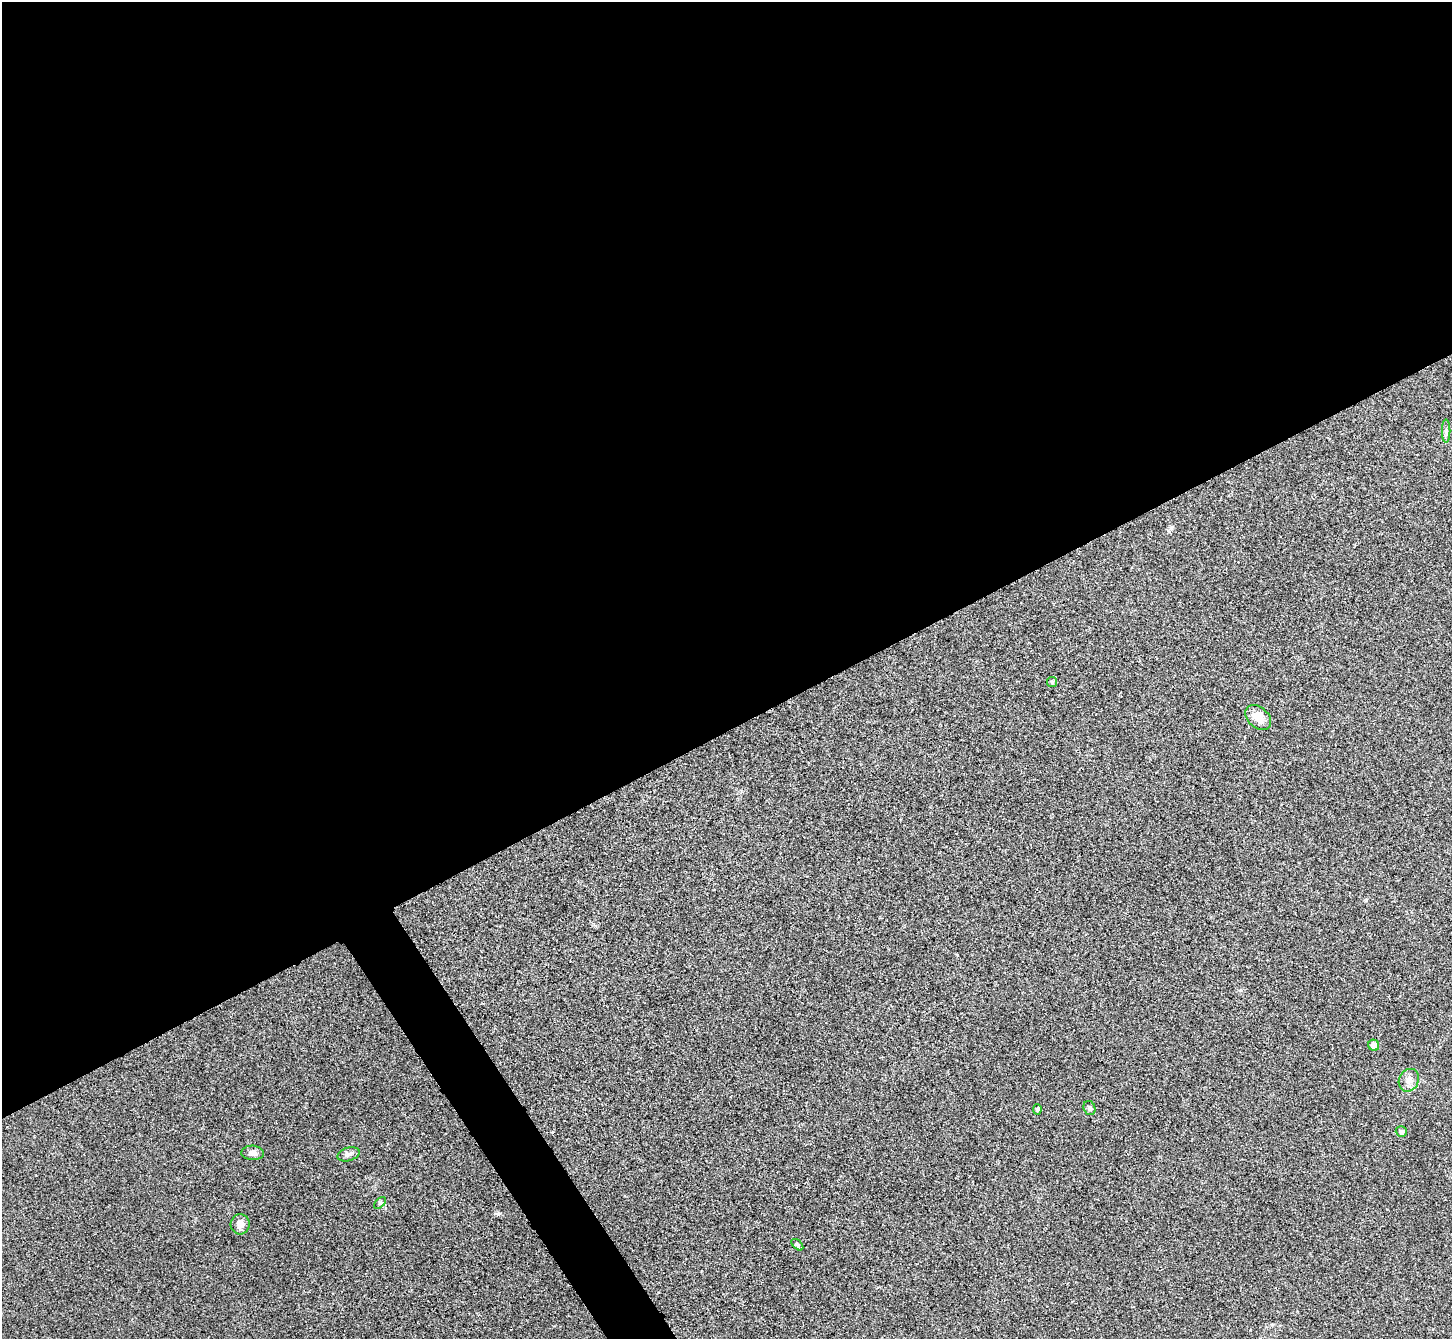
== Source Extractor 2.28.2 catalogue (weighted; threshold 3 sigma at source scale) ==
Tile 2 of 4 x 4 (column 2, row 1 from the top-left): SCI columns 1457-2906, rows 4172-5508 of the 5814 x 5807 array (HDU 1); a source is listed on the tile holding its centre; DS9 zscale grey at full resolution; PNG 1454 x 1341 px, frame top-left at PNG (2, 2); each listed source drawn as its Kron ellipse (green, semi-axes under 4 px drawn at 4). Shown black and unused: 56% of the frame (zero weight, under 3 of 4 exposures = <1% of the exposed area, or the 3 px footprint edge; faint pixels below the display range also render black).
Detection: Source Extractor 2.28.2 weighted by HDU 2 'WHT'; one run over the whole footprint, this tile lists its part. Background 0.0326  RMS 0.0062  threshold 0.0279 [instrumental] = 3 sigma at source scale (4.5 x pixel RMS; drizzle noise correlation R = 1.50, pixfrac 1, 0.05/0.05 arcsec/px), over >= 5 px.
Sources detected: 13; all 13 listed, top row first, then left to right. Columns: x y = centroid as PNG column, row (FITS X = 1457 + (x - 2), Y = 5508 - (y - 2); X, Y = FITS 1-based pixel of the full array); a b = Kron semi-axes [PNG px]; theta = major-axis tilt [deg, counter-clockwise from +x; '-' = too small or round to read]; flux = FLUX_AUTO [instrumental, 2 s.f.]
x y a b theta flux
1446 431 11 2 90 1.2
1052 682 5 5 - 0.91
1258 718 15 10 -43 7.3
1374 1045 5 5 - 4.5
1409 1080 12 9 62 3.9
1089 1108 7 5 -69 1.6
1037 1109 5 4 - 0.9
1401 1131 5 5 - 2.4
253 1153 11 7 -4 3
348 1154 11 6 17 2.3
380 1203 7 4 44 0.91
240 1224 10 9 - 4.1
797 1245 7 4 -43 1